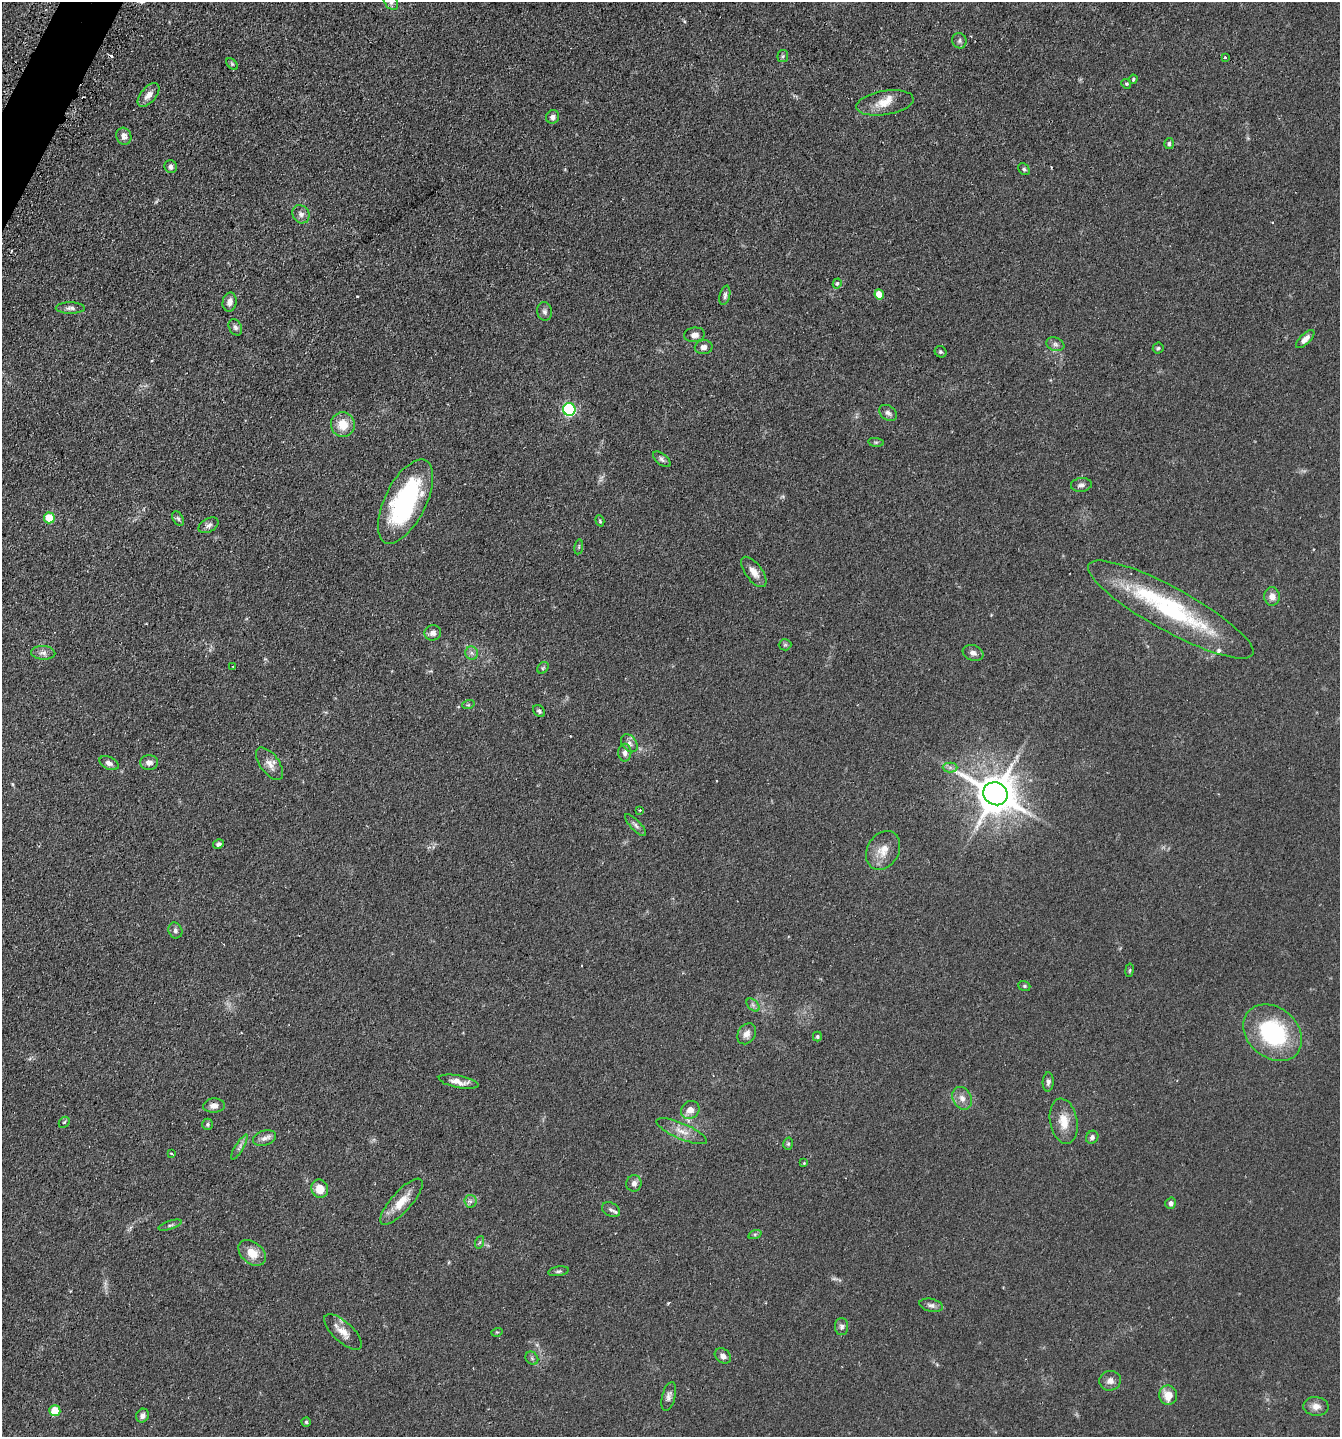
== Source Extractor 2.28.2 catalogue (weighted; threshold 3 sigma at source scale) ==
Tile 11 of 4 x 4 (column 3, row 3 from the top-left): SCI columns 2854-4191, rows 1481-2915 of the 5845 x 5832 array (HDU 1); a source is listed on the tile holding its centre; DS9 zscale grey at full resolution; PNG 1342 x 1439 px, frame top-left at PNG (2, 2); each listed source drawn as its Kron ellipse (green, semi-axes under 4 px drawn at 4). Shown black and unused: <1% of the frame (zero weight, under 2 of 3 exposures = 4% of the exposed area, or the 3 px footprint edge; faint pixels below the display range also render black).
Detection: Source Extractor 2.28.2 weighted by HDU 2 'WHT'; one run over the whole footprint, this tile lists its part. Background 0.0788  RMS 0.0065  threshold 0.0291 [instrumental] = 3 sigma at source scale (4.5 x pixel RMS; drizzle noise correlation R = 1.50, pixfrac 1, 0.05/0.05 arcsec/px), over >= 5 px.
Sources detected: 117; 1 too faint to see at this stretch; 4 cosmic-ray / hot-pixel residue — neither listed nor drawn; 3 inside a brighter listed object's ellipse — not listed separately; the other 109 listed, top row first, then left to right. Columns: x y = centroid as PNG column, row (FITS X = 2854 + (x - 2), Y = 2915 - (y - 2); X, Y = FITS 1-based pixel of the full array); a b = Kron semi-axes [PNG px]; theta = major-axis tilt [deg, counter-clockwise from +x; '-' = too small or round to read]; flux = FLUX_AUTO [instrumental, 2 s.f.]
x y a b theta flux
391 2 9 6 -55 2.1
959 41 8 7 - 1.7
783 56 6 5 - 0.99
1225 57 3 3 - 0.94
232 64 7 4 -45 0.98
1133 79 4 4 - 0.74
1126 84 5 4 - 0.83
149 95 14 7 50 4.8
885 103 29 12 9 10
553 117 7 6 - 2.6
124 136 9 7 -64 3.4
1169 144 5 5 - 1.3
171 167 6 6 - 2.7
1024 169 6 5 - 1.3
301 214 9 8 - 2.8
837 283 5 4 - 1.6
879 294 5 4 - 8.1
725 295 10 5 77 1.8
230 302 9 7 80 3.8
70 308 14 5 0 2.5
545 311 9 7 -84 2
235 327 8 6 -61 1.8
695 335 10 7 7 3.1
1305 339 12 5 44 3.6
1055 344 9 6 -19 2.1
704 347 9 7 8 2.9
1158 348 5 5 - 0.97
941 352 6 5 - 1.1
569 409 6 6 - 100
888 413 10 7 -35 2.4
343 425 12 12 - 10
876 442 8 4 -7 0.89
662 459 10 5 -39 1.7
1081 485 10 7 6 2.3
405 501 46 20 63 88
49 518 5 5 - 17
178 518 8 5 -62 1.4
600 521 6 3 -70 0.8
209 525 11 6 29 2.4
579 547 7 3 82 0.86
754 572 18 8 -53 5.5
1272 596 9 7 -90 4.4
1171 610 93 21 -29 86
433 633 8 7 - 3.2
785 645 6 5 - 1.2
43 653 12 7 -3 2.9
472 653 7 6 - 2
973 653 10 7 -19 2.8
233 666 3 2 - 0.5
543 668 6 5 - 1
468 705 6 4 18 0.84
539 711 7 5 -46 1.4
629 743 10 7 -51 2.5
625 753 9 6 90 2.7
109 763 10 6 -24 2.5
149 763 9 7 -1 3.5
270 764 19 9 -54 5.2
950 767 7 5 0 1.8
995 794 12 11 - 2000
640 810 3 2 - 0.52
635 825 14 5 -46 2.2
218 844 6 4 32 1.5
883 850 20 15 60 9.8
175 930 8 7 - 1.8
1129 970 7 3 81 0.8
1024 986 6 5 - 0.95
753 1005 8 5 -45 1.5
1273 1033 32 25 -41 64
747 1034 11 8 58 4
817 1037 5 4 - 0.93
459 1082 20 6 -11 5.3
1048 1082 9 5 87 1.8
962 1098 12 9 -61 4.4
214 1106 11 7 3 4.1
690 1110 10 8 38 5.3
1064 1121 23 13 -80 11
64 1122 6 4 44 0.89
208 1124 6 5 - 1.2
682 1131 27 8 -23 6.9
1092 1137 7 6 - 2
265 1138 12 7 17 3.2
788 1144 6 5 - 1
239 1147 14 4 59 2.2
171 1154 3 2 - 0.93
804 1163 4 4 - 0.57
634 1183 8 7 - 2.7
320 1189 9 8 - 9.4
470 1201 6 6 - 1.8
401 1202 29 10 48 11
1171 1203 5 5 - 2.1
611 1210 9 6 -29 2.1
170 1225 12 3 18 1.3
755 1234 7 4 19 1.1
480 1242 6 4 70 1
252 1253 15 10 -41 9.3
558 1271 10 4 10 1.3
931 1305 12 6 -12 2.3
842 1327 8 6 -90 1.9
343 1332 24 10 -42 7
497 1332 5 3 - 0.62
723 1356 9 6 -40 2.8
532 1358 7 5 -46 1.4
1110 1381 11 10 - 3.7
1168 1395 9 9 - 8.7
669 1396 15 6 76 2.7
1316 1406 13 9 -4 4.3
55 1411 5 5 - 17
142 1416 7 6 - 2.2
306 1422 4 4 - 1
Isophote crosses this tile's border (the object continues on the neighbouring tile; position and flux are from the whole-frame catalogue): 1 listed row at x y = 391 2